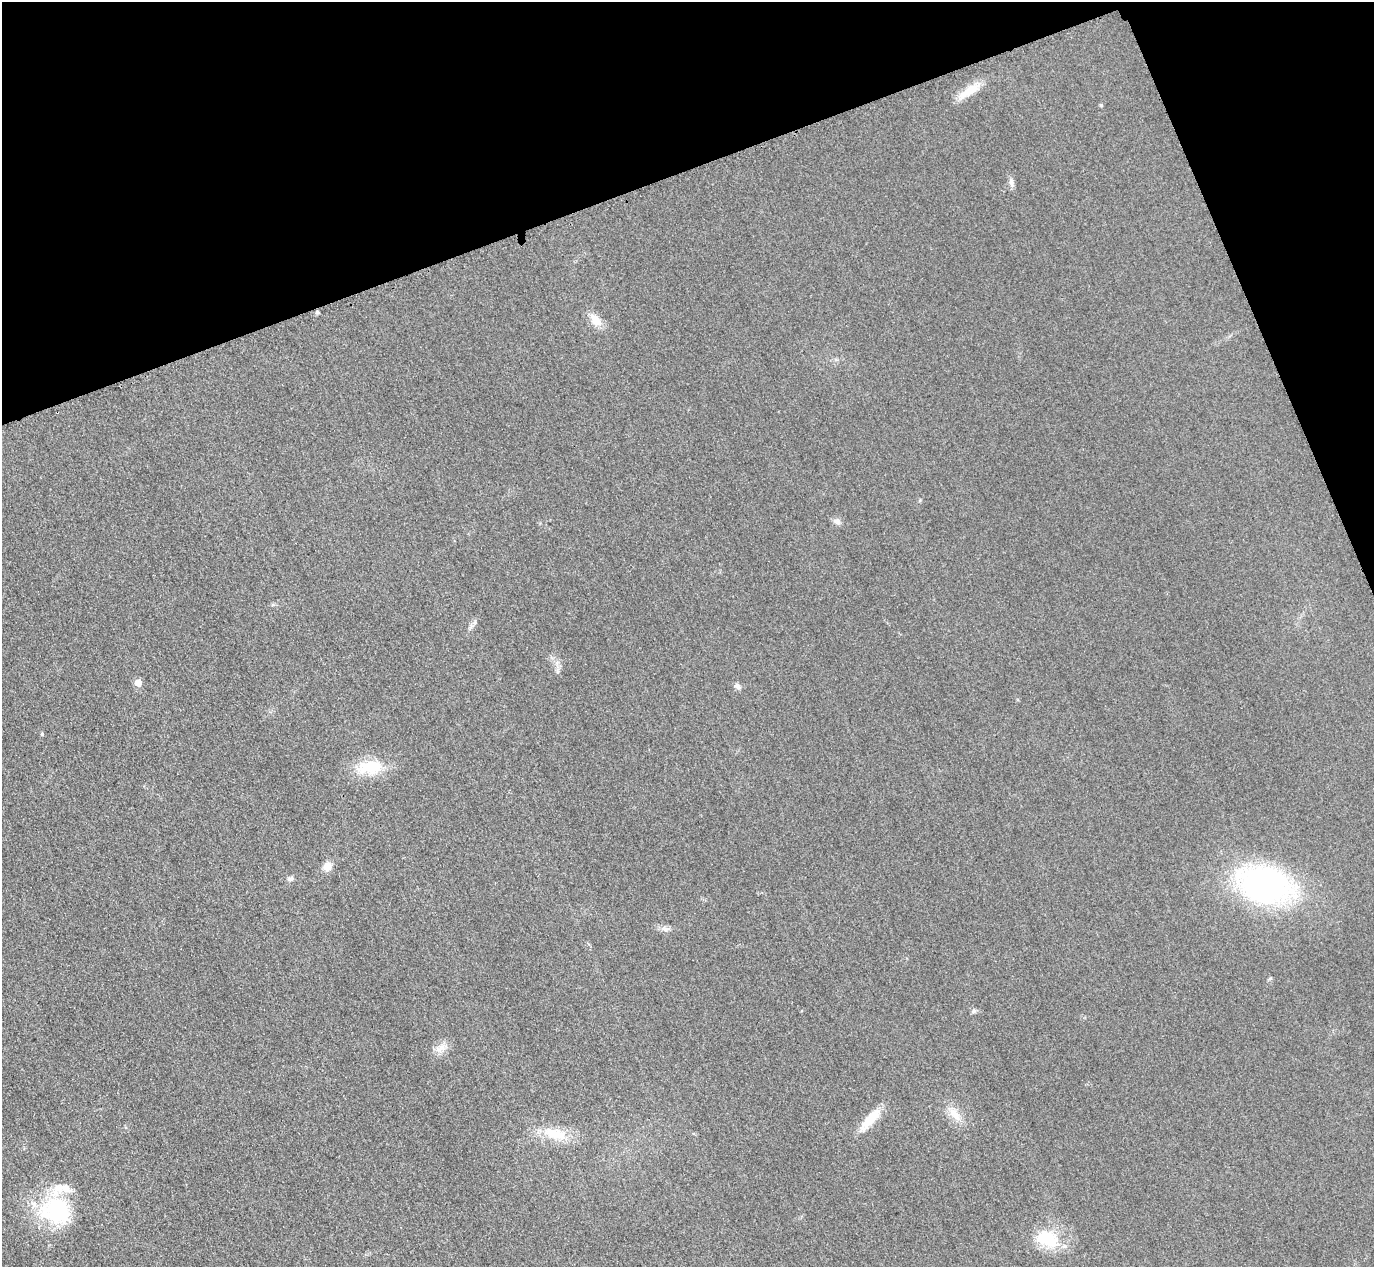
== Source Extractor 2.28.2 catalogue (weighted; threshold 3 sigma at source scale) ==
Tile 3 of 4 x 4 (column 3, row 1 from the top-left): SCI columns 2773-4144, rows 4097-5361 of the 5546 x 5533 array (HDU 1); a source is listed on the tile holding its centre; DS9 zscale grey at full resolution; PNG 1376 x 1269 px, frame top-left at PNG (2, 2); no overlay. Shown black and unused: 18% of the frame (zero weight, under 3 of 4 exposures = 3% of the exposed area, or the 3 px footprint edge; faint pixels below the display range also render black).
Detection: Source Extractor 2.28.2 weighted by HDU 2 'WHT'; one run over the whole footprint, this tile lists its part. Background 0.148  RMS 0.019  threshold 0.0859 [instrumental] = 3 sigma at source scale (4.5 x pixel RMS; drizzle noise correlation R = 1.50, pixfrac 1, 0.05/0.05 arcsec/px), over >= 5 px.
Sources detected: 24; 2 inside a brighter listed object's ellipse — not listed separately; the other 22 listed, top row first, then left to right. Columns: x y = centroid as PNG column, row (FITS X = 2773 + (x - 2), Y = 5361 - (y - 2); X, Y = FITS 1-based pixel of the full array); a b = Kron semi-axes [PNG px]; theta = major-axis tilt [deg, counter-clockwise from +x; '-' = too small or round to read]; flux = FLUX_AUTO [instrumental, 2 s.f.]
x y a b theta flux
969 91 32 10 33 35
1101 105 5 4 - 2.1
1011 182 12 5 -78 7.6
317 312 5 4 - 3.3
596 320 19 11 -52 23
837 521 8 8 - 8.3
138 683 5 5 - 29
738 686 10 6 -40 6.9
42 734 5 4 - 2.7
370 767 37 18 5 65
327 866 11 9 68 15
290 879 8 5 1 5
1266 885 39 29 -9 590
665 929 11 6 -23 7.9
1270 979 6 4 2 2.4
974 1011 6 5 - 3.7
441 1048 11 6 44 12
955 1114 19 10 -53 24
871 1119 34 10 47 41
555 1134 33 13 -13 55
56 1211 37 32 -19 170
1048 1239 30 21 -16 72